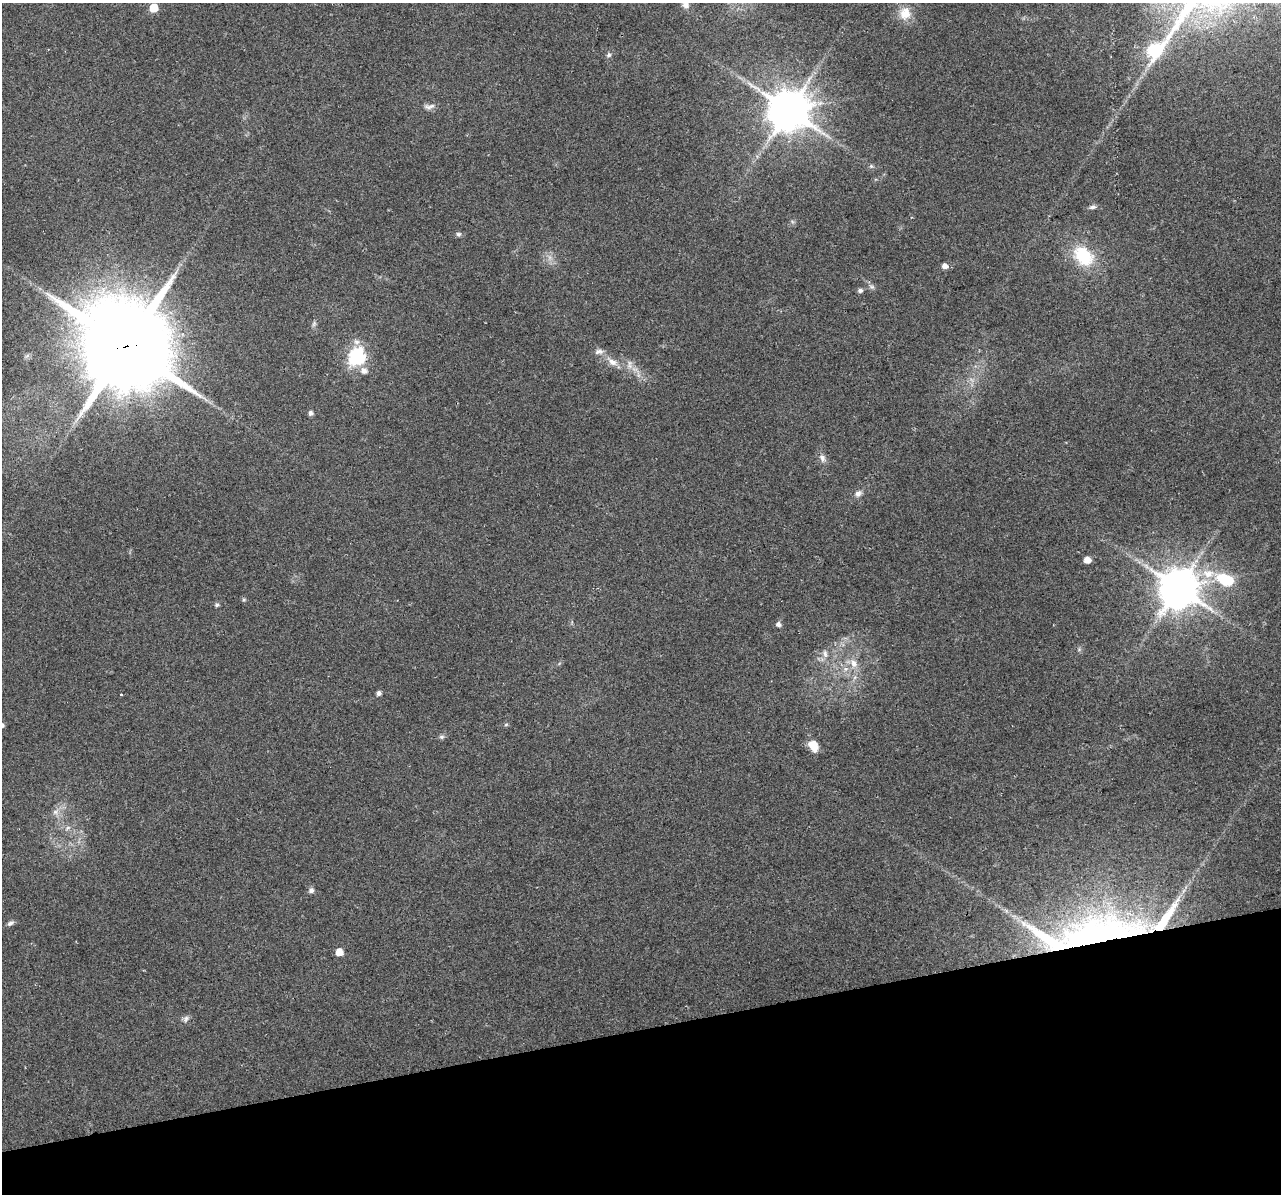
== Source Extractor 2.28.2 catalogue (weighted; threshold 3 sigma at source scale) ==
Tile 14 of 4 x 4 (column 2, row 4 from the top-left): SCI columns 1312-2590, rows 102-1293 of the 5178 x 4923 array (HDU 1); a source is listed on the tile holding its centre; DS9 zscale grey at full resolution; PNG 1283 x 1196 px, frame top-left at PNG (2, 3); no overlay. Shown black and unused: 14% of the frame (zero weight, under 2 of 3 exposures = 2% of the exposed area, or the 3 px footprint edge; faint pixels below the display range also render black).
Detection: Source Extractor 2.28.2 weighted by HDU 2 'WHT'; one run over the whole footprint, this tile lists its part. Background 0.129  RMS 0.012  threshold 0.0524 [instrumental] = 3 sigma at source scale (4.5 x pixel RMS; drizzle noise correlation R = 1.50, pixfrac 1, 0.0396/0.0396 arcsec/px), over >= 5 px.
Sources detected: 54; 3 too faint to see at this stretch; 1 inside a brighter object's white glare — not listed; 5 inside a brighter listed object's ellipse — not listed separately; the other 45 listed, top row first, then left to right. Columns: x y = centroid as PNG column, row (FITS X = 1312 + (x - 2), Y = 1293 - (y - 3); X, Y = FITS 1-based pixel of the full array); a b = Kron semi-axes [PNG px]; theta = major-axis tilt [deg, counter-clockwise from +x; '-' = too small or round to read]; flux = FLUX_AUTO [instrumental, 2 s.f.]
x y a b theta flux
685 4 12 9 -47 6.7
153 8 6 5 - 32
905 13 16 14 80 19
609 55 7 6 - 2.9
429 106 17 7 6 5.9
788 110 12 12 - 4200
871 166 6 6 - 2.1
1092 207 10 5 8 3.6
458 234 7 6 - 2.7
1083 256 26 18 -43 57
944 266 7 7 - 4.9
872 287 9 7 -43 3.6
860 290 5 5 - 3.8
314 324 9 5 64 2.8
356 342 9 7 -60 5.2
126 346 28 25 -12 19000
27 356 8 4 37 2.3
357 356 8 7 - 280
612 362 20 9 -32 12
630 365 15 9 87 8.1
364 371 8 7 - 7.4
311 413 6 6 - 3
822 458 12 8 -66 6
858 493 10 8 38 5.6
1087 560 5 5 - 13
1208 574 83 17 -15 73
1178 588 12 12 - 3700
244 600 5 5 - 1.7
217 605 6 5 - 2.3
778 624 5 5 - 5
1079 649 6 6 - 2.2
825 654 12 7 -73 5.9
854 663 15 10 -62 13
379 693 5 5 - 4.6
121 695 4 2 - 1
506 725 6 4 2 1.5
442 737 7 6 - 2.7
813 746 13 9 -61 16
56 812 10 10 - 7.1
68 828 9 6 28 4.2
311 890 6 6 - 4.2
10 923 9 5 29 3.4
1099 935 123 45 10 490
339 952 5 5 - 19
186 1019 10 7 55 4.1
Overlapping masked pixels (flux is a lower limit): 2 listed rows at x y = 126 346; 1099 935
Isophote crosses this tile's border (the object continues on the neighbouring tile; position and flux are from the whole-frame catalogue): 1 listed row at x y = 685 4